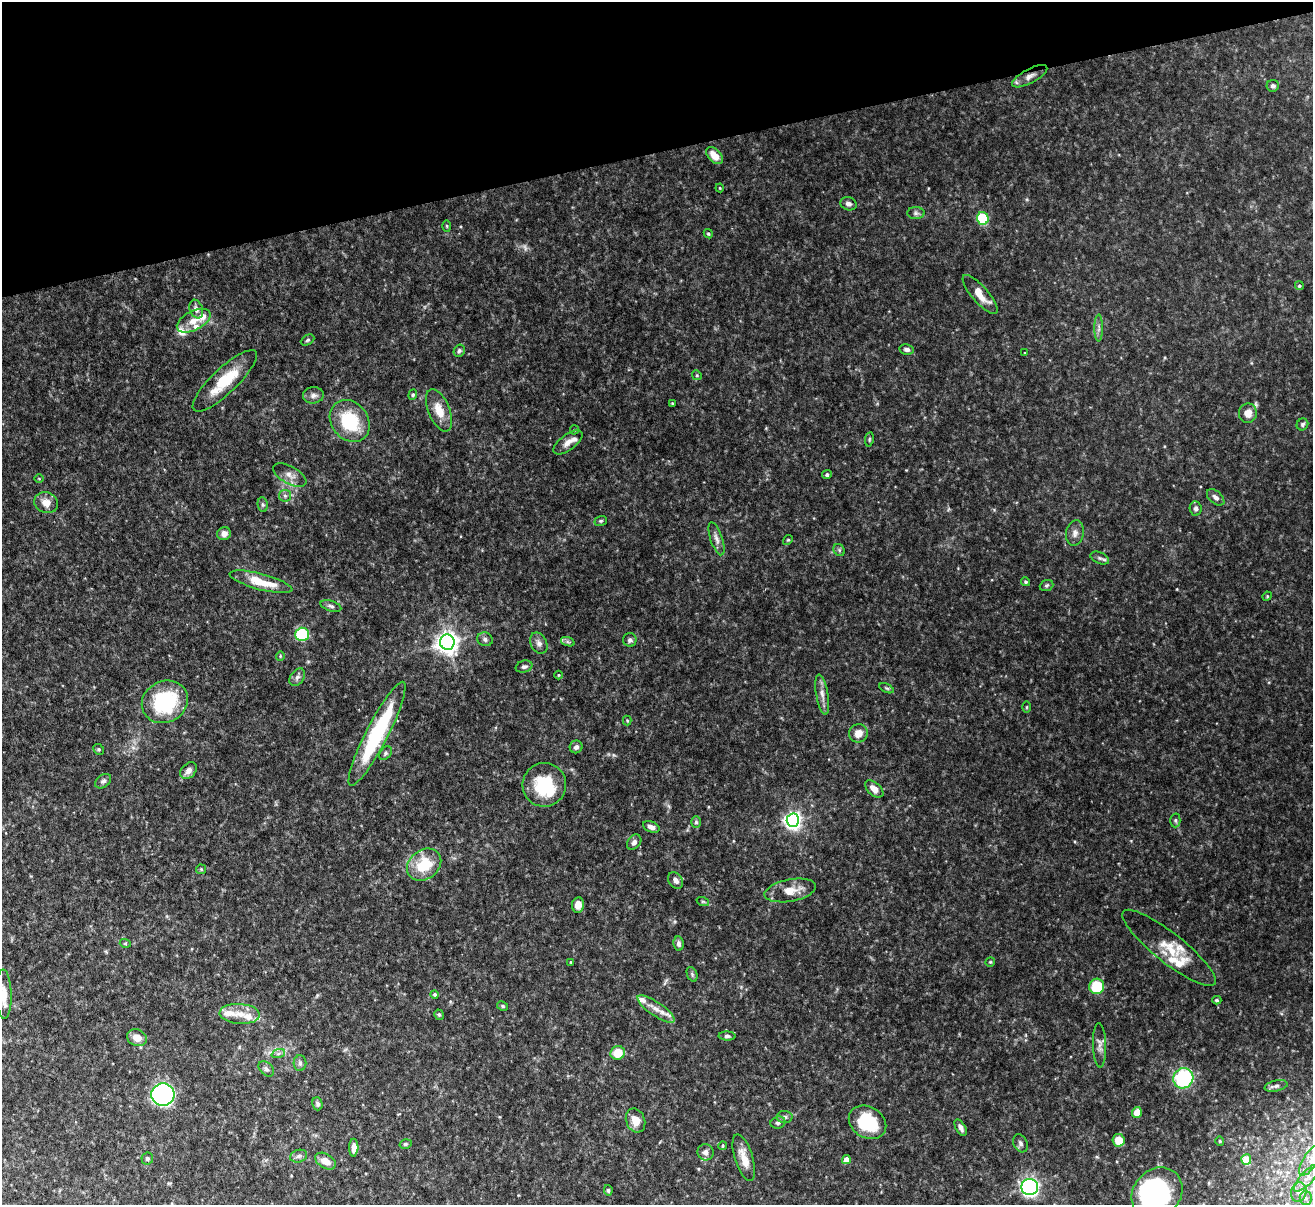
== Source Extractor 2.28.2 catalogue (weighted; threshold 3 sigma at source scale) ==
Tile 3 of 4 x 4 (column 3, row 1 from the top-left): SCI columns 2622-3932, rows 3755-4957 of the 5251 x 5230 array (HDU 1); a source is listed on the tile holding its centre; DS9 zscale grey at full resolution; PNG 1315 x 1207 px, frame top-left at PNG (2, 2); each listed source drawn as its Kron ellipse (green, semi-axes under 4 px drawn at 4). Shown black and unused: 13% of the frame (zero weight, under 5 of 10 exposures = <1% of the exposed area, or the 3 px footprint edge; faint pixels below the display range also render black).
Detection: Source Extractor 2.28.2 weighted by HDU 2 'WHT'; one run over the whole footprint, this tile lists its part. Background 0.0912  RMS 0.0045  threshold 0.0182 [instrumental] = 3 sigma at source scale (4.09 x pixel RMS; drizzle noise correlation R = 1.36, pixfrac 0.8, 0.05/0.05 arcsec/px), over >= 5 px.
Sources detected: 151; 1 too faint to see at this stretch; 1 inside a brighter object's white glare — neither listed nor drawn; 13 inside a brighter listed object's ellipse — not listed separately; the other 136 listed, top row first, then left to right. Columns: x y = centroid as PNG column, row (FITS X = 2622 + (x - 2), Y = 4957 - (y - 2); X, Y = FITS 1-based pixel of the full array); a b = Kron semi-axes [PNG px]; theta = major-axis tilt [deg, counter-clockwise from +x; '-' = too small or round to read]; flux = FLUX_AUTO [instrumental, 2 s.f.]
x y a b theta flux
1030 76 19 7 28 2.7
1273 86 6 6 - 1
714 156 10 6 -46 4.2
720 188 4 4 - 0.35
848 204 8 6 -17 1.4
916 213 8 6 -1 1
983 218 6 6 - 21
447 226 6 4 -88 0.43
708 234 5 4 - 0.54
1299 286 5 4 - 0.56
980 294 25 8 -49 5.4
196 309 9 6 -70 1.8
194 321 18 9 27 5.2
1099 328 13 4 90 1.3
307 340 7 5 27 0.73
907 349 7 5 -8 1.3
459 351 6 5 - 0.78
1025 353 3 2 - 0.25
697 375 5 4 - 0.53
225 381 42 12 44 15
313 395 10 8 6 1.8
413 395 5 4 - 0.53
672 404 3 2 - 0.41
439 410 22 11 -68 6.2
1248 413 9 9 - 3.7
350 421 22 18 -52 23
1302 424 6 5 - 0.79
574 430 4 4 - 0.44
869 439 7 3 81 0.52
568 442 17 7 37 3
827 474 5 4 - 0.86
290 475 18 9 -29 3.1
39 479 4 3 - 0.31
285 496 6 6 - 0.96
1216 497 10 6 -41 1.7
46 503 12 10 -23 3.7
263 505 7 5 -82 0.77
1196 508 7 6 - 1.2
601 521 6 5 - 0.63
1075 533 13 8 81 2.2
224 534 7 6 - 2.1
716 539 17 6 -72 2.1
788 540 5 4 - 0.48
839 550 6 5 - 0.66
1100 558 10 5 -22 1.2
261 582 32 8 -15 11
1026 582 5 4 - 0.59
1047 585 7 5 20 0.66
1267 596 5 4 - 0.46
331 606 11 5 -17 1.1
302 634 7 7 - 25
485 639 8 6 -21 1.3
630 640 7 6 - 1.2
447 642 7 7 - 310
568 642 7 4 -18 0.79
539 643 11 8 -64 1.8
280 656 4 4 - 0.41
524 667 8 5 16 1.1
559 675 4 3 - 0.32
297 677 9 6 53 1.5
886 688 8 4 -26 0.59
822 694 20 6 -80 2.7
165 702 24 20 28 32
1027 707 6 4 89 0.47
627 720 5 4 - 0.45
858 733 9 9 - 3.8
377 734 58 11 63 40
576 747 6 6 - 1.2
99 749 6 5 - 0.57
385 753 7 5 52 0.85
188 771 9 7 46 2.2
103 781 9 6 36 1.1
544 785 22 21 - 19
874 789 11 6 -41 3.3
793 820 6 6 - 160
1175 820 7 5 -89 0.68
696 822 6 5 - 0.65
651 827 8 5 -24 2.3
634 842 8 6 52 1.5
424 865 18 14 37 14
201 869 5 5 - 0.45
676 880 9 6 -50 1.8
790 890 26 11 11 6.5
703 902 6 4 -19 0.48
578 905 8 6 80 2.7
125 943 5 3 - 0.39
679 944 7 5 -83 1.2
1169 948 58 15 -38 11
570 962 4 2 - 0.29
990 962 5 4 - 0.46
692 974 8 5 -67 0.71
1097 986 8 7 - 16
4 994 25 7 -89 4.8
435 994 4 4 - 0.57
1217 1000 4 4 - 0.52
503 1006 6 4 -28 0.57
656 1009 22 7 -34 4.1
240 1014 20 10 -4 5
439 1015 5 4 - 0.68
727 1036 8 4 -3 0.95
137 1038 10 8 -24 3.9
1100 1045 22 6 -88 2.3
618 1053 7 6 - 8.1
278 1054 7 4 20 0.89
300 1063 8 6 -89 1.1
266 1069 9 6 -43 1.1
1183 1078 10 10 - 32
1276 1086 11 5 12 1.3
163 1095 11 11 - 100
317 1104 6 5 - 0.96
1137 1112 5 5 - 4.5
785 1117 8 6 1 1.1
636 1121 12 9 -69 4.4
868 1122 20 15 -31 18
778 1123 7 6 - 1.2
961 1128 9 5 -61 1.7
1118 1140 6 6 - 6
1220 1141 5 4 - 0.42
1020 1143 9 6 -64 1.1
405 1144 6 4 16 0.65
723 1146 4 3 - 0.5
354 1148 9 4 88 2.2
706 1152 8 8 - 2
299 1156 8 6 16 1.2
147 1158 6 6 - 0.83
744 1158 24 9 -73 5.3
1312 1159 19 7 55 4.2
846 1160 4 4 - 4.3
1246 1160 5 5 - 13
325 1161 11 7 -31 4
1307 1178 17 6 48 3.7
1030 1187 8 8 - 130
608 1190 5 4 - 0.81
1299 1192 10 7 79 2.5
1157 1193 27 23 47 69
1306 1198 6 6 - 1.4
Overlapping masked pixels (flux is a lower limit): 1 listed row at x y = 1030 76
Isophote crosses this tile's border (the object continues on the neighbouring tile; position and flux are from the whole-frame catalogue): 3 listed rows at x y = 4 994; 1312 1159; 1157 1193